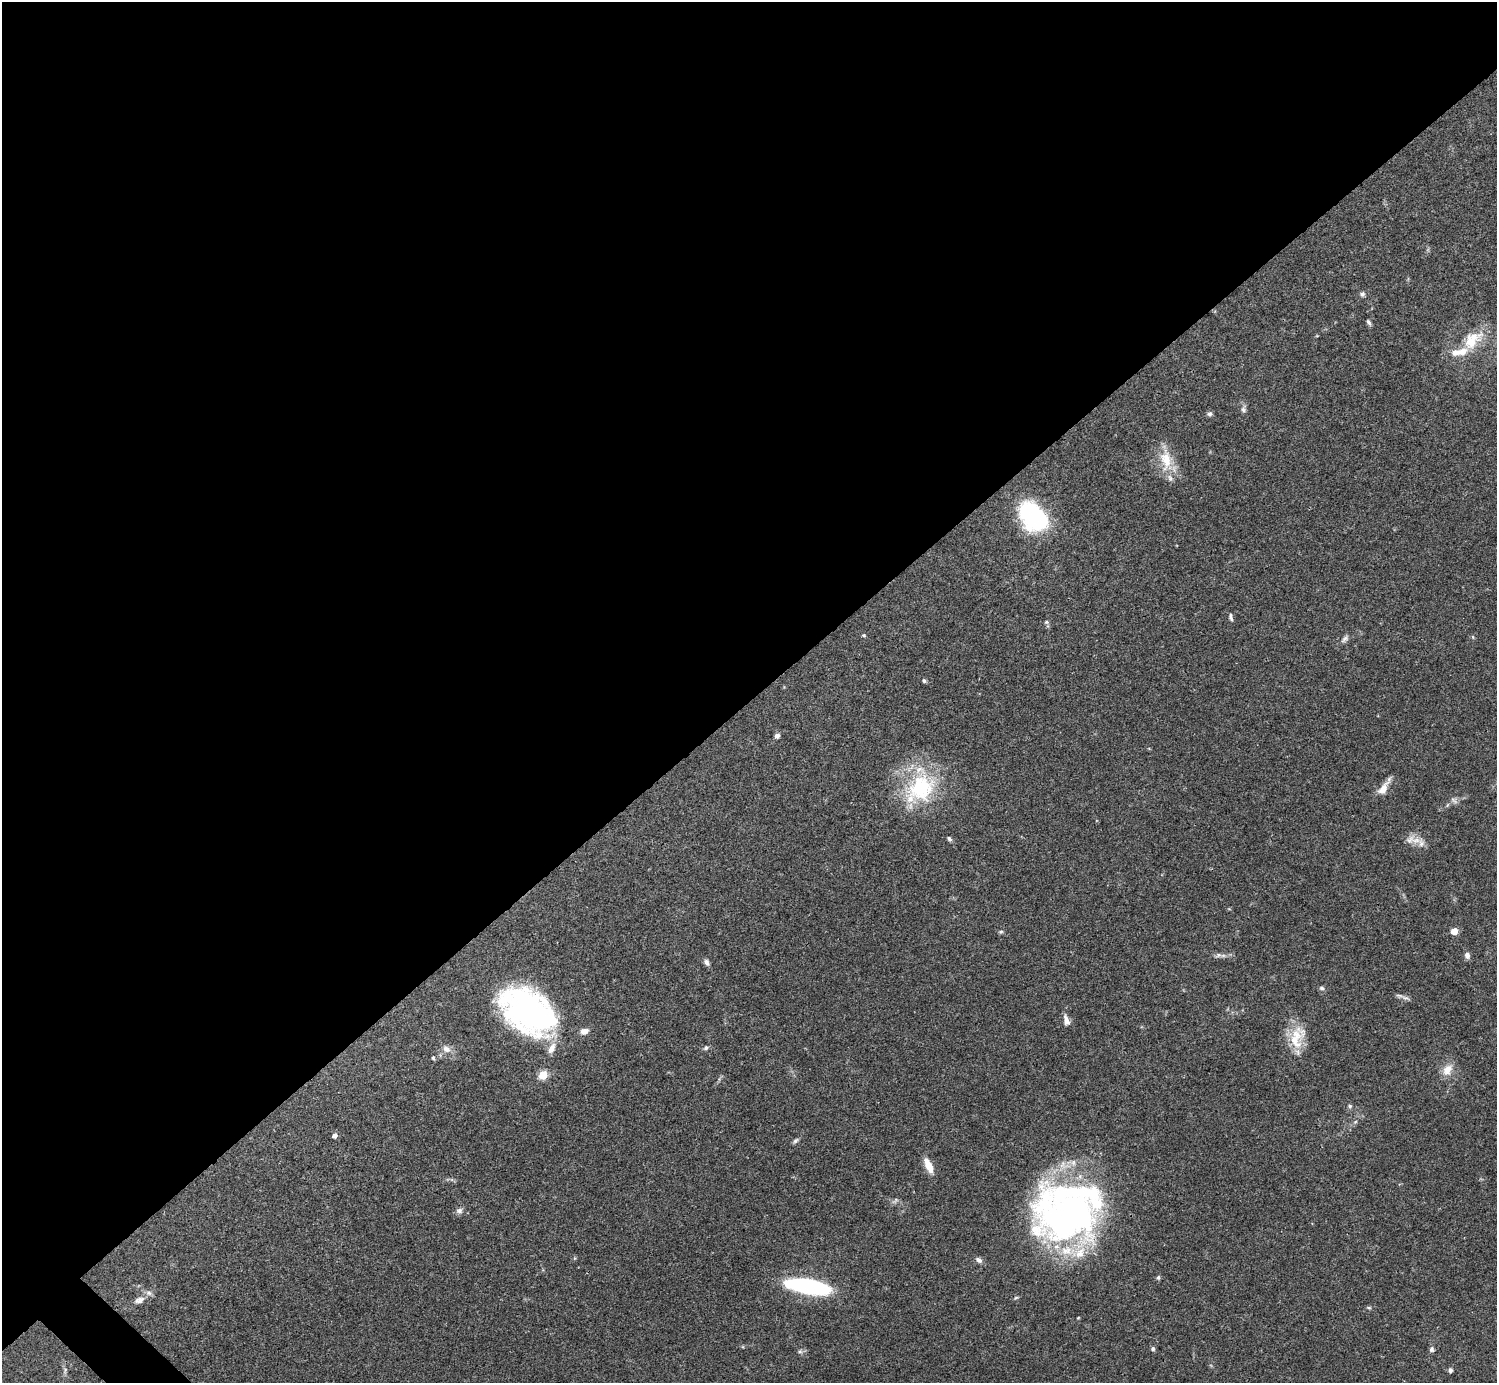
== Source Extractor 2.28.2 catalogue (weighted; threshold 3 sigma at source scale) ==
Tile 2 of 4 x 4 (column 2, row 1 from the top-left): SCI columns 1495-2989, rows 4302-5682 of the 5982 x 5981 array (HDU 1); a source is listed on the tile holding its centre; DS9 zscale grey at full resolution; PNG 1499 x 1385 px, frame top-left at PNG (2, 2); no overlay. Shown black and unused: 51% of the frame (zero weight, under 3 of 4 exposures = <1% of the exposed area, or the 3 px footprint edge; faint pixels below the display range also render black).
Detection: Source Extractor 2.28.2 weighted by HDU 2 'WHT'; one run over the whole footprint, this tile lists its part. Background 0.0403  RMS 0.0026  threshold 0.0119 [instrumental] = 3 sigma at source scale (4.5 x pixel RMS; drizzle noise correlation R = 1.50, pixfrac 1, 0.05/0.05 arcsec/px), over >= 5 px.
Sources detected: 67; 1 too faint to see at this stretch — not listed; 11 inside a brighter listed object's ellipse — not listed separately; the other 55 listed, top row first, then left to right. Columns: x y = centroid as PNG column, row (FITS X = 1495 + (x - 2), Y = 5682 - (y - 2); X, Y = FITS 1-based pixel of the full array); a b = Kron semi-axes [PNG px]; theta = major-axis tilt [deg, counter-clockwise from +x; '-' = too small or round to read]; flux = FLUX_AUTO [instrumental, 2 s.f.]
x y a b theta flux
1362 294 7 6 - 0.7
1368 322 8 4 -58 0.6
1470 341 32 19 36 9.5
1243 410 8 6 -47 0.8
1209 414 7 6 - 0.68
1166 459 31 16 -84 7
1033 517 27 18 -49 42
1231 617 10 4 -75 0.63
1046 622 6 4 20 0.37
864 635 5 4 - 0.34
1473 637 6 3 -71 0.28
1345 639 13 6 45 0.99
924 681 6 5 - 0.48
777 736 6 5 - 0.88
921 788 40 33 45 25
1384 788 21 7 58 3.1
1454 801 12 5 -39 0.85
1447 805 6 4 70 0.37
949 839 6 4 -58 0.57
1416 840 15 10 5 2.7
1454 931 5 5 - 4.8
1001 932 6 5 - 0.41
1218 955 8 6 22 0.77
1467 955 7 6 - 1.1
706 962 9 6 -54 0.94
1322 988 7 5 -27 0.62
1399 995 12 5 -7 0.87
528 1011 52 33 -36 94
1066 1020 14 7 -72 1.7
584 1031 10 8 18 1.5
1297 1035 31 22 42 7.3
706 1048 7 6 - 0.68
446 1049 11 9 -24 1.9
433 1058 6 5 - 0.37
1447 1070 17 11 58 3.2
543 1075 5 5 - 11
1350 1106 6 5 - 0.46
1355 1122 5 4 - 0.39
334 1136 5 4 - 1.1
795 1141 8 6 44 0.62
928 1166 19 7 -66 3.5
459 1211 9 8 - 1
1066 1215 72 57 3 120
979 1260 9 6 -35 1
1158 1277 6 5 - 0.48
808 1286 33 10 -10 54
1016 1298 6 4 29 0.36
139 1300 15 8 17 1.7
1369 1307 7 4 -8 0.38
1078 1318 5 3 - 0.21
1153 1349 6 5 - 0.54
1431 1349 7 6 - 0.64
800 1351 6 5 - 0.55
65 1370 9 4 78 0.6
1450 1370 6 5 - 0.64
Overlapping masked pixels (flux is a lower limit): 1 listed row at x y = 1066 1215